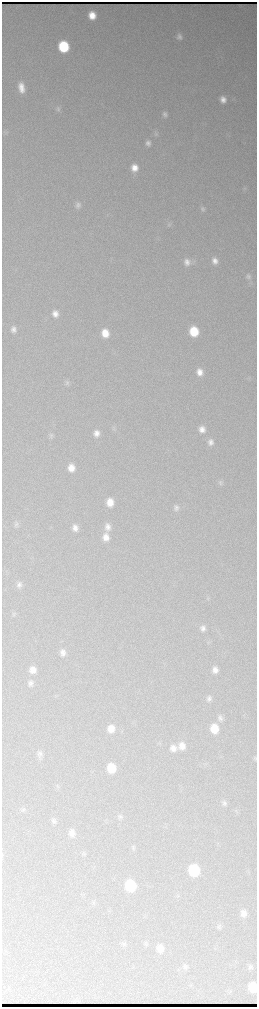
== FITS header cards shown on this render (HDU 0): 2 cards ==
NAXIS1  =                  510 / length of data axis 1
NAXIS2  =                 2010 / length of data axis 2

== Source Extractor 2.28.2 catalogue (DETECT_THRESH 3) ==
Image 510 x 2010 px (HDU 0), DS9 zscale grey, zoomed out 1/2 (1 PNG px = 2 x 2 image px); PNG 259 x 1009 px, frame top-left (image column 2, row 2010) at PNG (2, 2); no overlay
Background 2780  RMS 33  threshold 100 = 3 sigma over >= 5 px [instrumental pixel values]
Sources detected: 72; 1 cannot appear on this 1/2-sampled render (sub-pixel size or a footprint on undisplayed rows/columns) and is not listed; the other 71 listed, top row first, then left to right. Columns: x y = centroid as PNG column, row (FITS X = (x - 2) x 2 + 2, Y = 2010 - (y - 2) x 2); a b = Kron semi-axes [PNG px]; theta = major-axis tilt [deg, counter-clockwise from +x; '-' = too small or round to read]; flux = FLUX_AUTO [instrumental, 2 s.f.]
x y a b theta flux
92 15 7 6 - 110000
179 37 8 7 - 37000
63 46 8 7 - 540000
21 87 11 6 -80 87000
223 99 8 7 - 58000
58 109 8 6 75 21000
165 114 7 6 - 27000
156 134 7 6 - 18000
148 143 7 6 - 29000
134 168 9 7 -80 89000
245 188 5 4 - 12000
78 205 9 7 -86 31000
203 209 7 6 - 21000
169 224 6 6 - 15000
215 261 7 6 - 50000
187 262 10 8 -78 55000
248 276 8 7 - 27000
55 313 8 7 - 54000
13 329 7 6 - 37000
194 331 8 7 - 250000
105 333 8 7 - 120000
200 372 7 6 - 66000
67 383 8 6 -85 22000
114 428 7 5 -71 15000
202 429 7 7 - 57000
96 433 8 7 - 55000
51 436 8 6 -72 19000
210 442 7 6 - 40000
71 468 8 7 - 80000
220 483 7 6 - 19000
110 502 8 6 -83 96000
176 508 8 7 - 33000
16 524 8 5 70 18000
107 527 9 7 -84 46000
75 528 8 7 - 51000
106 537 8 7 - 69000
19 585 8 7 - 33000
14 614 7 4 61 13000
203 628 8 6 -73 35000
63 652 9 7 -86 45000
33 670 8 7 - 66000
215 670 7 6 - 47000
31 683 9 7 -76 33000
209 698 8 6 -88 31000
220 718 8 7 - 31000
111 729 8 7 - 88000
214 729 8 7 - 160000
182 746 9 8 - 68000
173 748 9 8 - 56000
40 754 12 6 89 34000
255 758 6 5 - 11000
111 768 8 7 - 200000
58 787 4 3 - 9200
224 803 7 6 - 24000
23 810 7 5 57 14000
120 817 8 6 -69 22000
54 821 8 6 -77 22000
72 833 8 7 - 54000
133 848 7 4 -83 13000
84 854 5 4 - 11000
194 870 8 7 - 540000
130 885 8 7 - 410000
93 903 6 3 -68 10000
243 913 7 7 - 51000
219 927 7 6 - 19000
124 944 7 5 -3 13000
146 944 7 5 -70 12000
160 948 8 7 - 75000
185 967 8 7 - 26000
250 967 6 6 - 18000
253 987 8 6 -82 190000
At the frame edge (FLAGS 8, measured only in part): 2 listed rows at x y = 255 758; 253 987
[1 sub-pixel or undisplayed-footprint detection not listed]